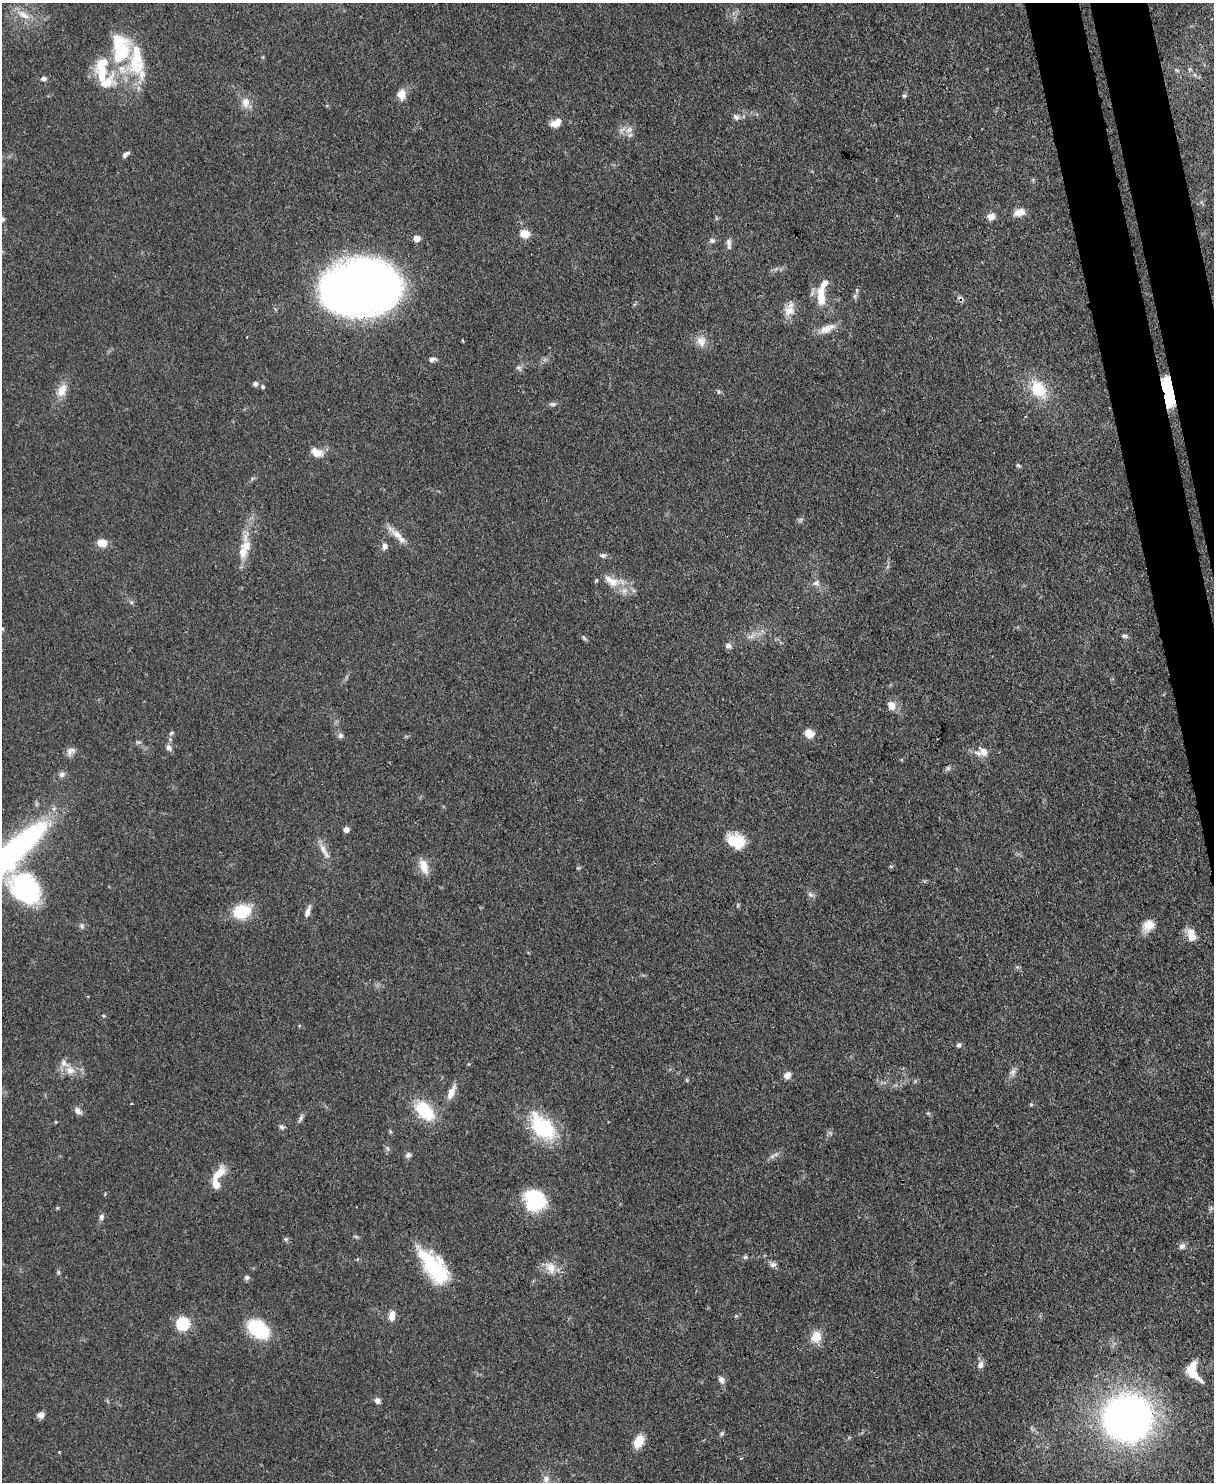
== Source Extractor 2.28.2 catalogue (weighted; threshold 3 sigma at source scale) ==
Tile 6 of 4 x 3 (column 2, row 2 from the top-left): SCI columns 1287-2498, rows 1693-3172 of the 4993 x 4978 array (HDU 1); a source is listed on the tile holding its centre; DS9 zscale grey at full resolution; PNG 1216 x 1484 px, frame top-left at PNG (2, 3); no overlay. Shown black and unused: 4% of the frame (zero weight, under 3 of 4 exposures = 9% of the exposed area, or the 3 px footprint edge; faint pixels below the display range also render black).
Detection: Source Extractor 2.28.2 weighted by HDU 2 'WHT'; one run over the whole footprint, this tile lists its part. Background 0.0552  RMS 0.0038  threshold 0.0172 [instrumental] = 3 sigma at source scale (4.5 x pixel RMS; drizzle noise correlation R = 1.50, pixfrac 1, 0.05/0.05 arcsec/px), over >= 5 px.
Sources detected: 130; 2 too faint to see at this stretch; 3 inside a brighter object's white glare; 1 cosmic-ray / hot-pixel residue — not listed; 11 inside a brighter listed object's ellipse — not listed separately; the other 113 listed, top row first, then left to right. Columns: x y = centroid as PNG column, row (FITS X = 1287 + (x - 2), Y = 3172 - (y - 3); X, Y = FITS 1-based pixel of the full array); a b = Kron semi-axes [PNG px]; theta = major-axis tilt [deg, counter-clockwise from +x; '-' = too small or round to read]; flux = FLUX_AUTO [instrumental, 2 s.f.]
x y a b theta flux
23 15 23 9 -31 5.2
120 54 40 17 55 21
1177 70 7 3 -36 0.5
142 74 27 12 -65 6.7
43 78 7 6 - 1.3
401 94 13 10 89 3.7
904 96 6 5 - 0.7
246 102 15 11 89 3.6
736 117 9 7 -31 1.4
556 123 13 8 26 3.9
629 130 12 8 28 2.7
126 154 10 5 40 1.2
1019 212 13 8 18 3.8
991 216 8 7 - 3
3 219 6 5 - 0.71
524 234 10 8 -17 4.7
417 238 5 5 - 5
712 241 8 7 - 1.1
729 244 16 6 -86 1.7
361 288 53 36 5 520
857 290 6 4 -89 0.59
821 297 23 9 -87 8
789 311 16 13 10 4.4
827 329 23 9 24 4.4
701 341 14 12 -72 3.8
432 359 8 5 15 1.4
518 367 8 5 18 0.96
255 384 6 5 - 1.2
262 387 5 5 - 0.66
1038 389 20 14 -54 14
62 390 19 11 65 4.9
1169 391 27 10 -75 23
718 392 7 5 -57 0.67
552 404 10 5 0 1.1
317 452 15 10 -22 4
1018 465 6 4 -39 0.6
252 479 6 5 - 0.63
397 535 32 7 -40 4.6
102 543 12 9 -10 3.9
384 546 9 6 80 1.6
243 552 18 12 -87 5.1
603 556 8 6 2 1
612 582 19 13 -24 6.3
816 583 9 7 25 1.6
131 602 6 4 -43 0.68
2 629 6 3 18 0.45
1124 636 8 5 -4 0.93
751 637 11 5 3 1.5
584 638 8 4 -36 0.72
728 646 9 6 -17 1.4
891 705 10 8 -63 3.4
171 733 7 5 22 0.65
809 734 10 9 - 4.2
341 736 7 7 - 1.2
169 748 10 7 -54 1.5
70 751 13 8 49 2.2
984 752 13 10 -38 3.3
948 768 7 5 -44 0.79
62 774 8 7 - 1.5
346 829 5 4 - 2.7
733 841 24 15 -1 10
324 851 26 6 -61 3.3
7 857 94 19 41 150
424 866 20 10 -73 4.7
25 888 32 24 -42 52
810 894 9 6 -40 1.1
242 911 20 16 17 13
307 912 15 6 70 2.2
1148 925 16 12 52 5
82 926 7 5 -70 0.86
1191 935 16 10 -75 4.5
103 1016 5 3 - 0.43
959 1045 6 6 - 0.92
70 1070 13 12 - 4.2
1013 1072 11 7 62 1.7
787 1075 9 7 47 2.1
451 1092 22 7 66 3.9
1031 1104 6 4 0 0.44
78 1111 12 7 -38 1.6
424 1111 26 16 -46 16
301 1118 13 5 61 1.1
282 1127 7 6 - 0.89
543 1127 32 19 -47 30
387 1148 6 4 -70 0.66
408 1155 7 7 - 1.2
772 1156 7 5 47 0.96
218 1174 21 9 46 6.3
534 1200 24 21 -61 21
57 1208 6 3 71 0.41
101 1217 8 6 78 1.2
356 1237 6 4 -19 0.57
286 1239 6 4 -90 0.63
1182 1246 9 8 - 1.5
745 1257 6 5 - 0.71
773 1265 9 7 2 1.4
433 1266 42 18 -53 32
550 1268 18 13 -51 5.2
58 1272 6 4 -72 0.56
247 1277 7 6 - 1
392 1316 12 7 82 3.2
183 1323 7 7 - 37
259 1329 19 12 -36 30
816 1337 16 13 64 5.3
980 1365 8 7 - 2.4
1191 1369 15 8 58 6.9
721 1380 10 7 -48 1.7
377 1401 7 6 - 1.6
40 1415 8 7 - 1.9
1127 1418 33 32 - 230
721 1434 6 4 70 0.64
639 1441 12 8 64 7.3
741 1458 4 3 - 0.44
546 1479 11 8 85 2
Overlapping masked pixels (flux is a lower limit): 3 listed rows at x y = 361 288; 1169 391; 1127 1418
Isophote crosses this tile's border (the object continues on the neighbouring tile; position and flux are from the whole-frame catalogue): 3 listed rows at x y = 3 219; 2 629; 7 857